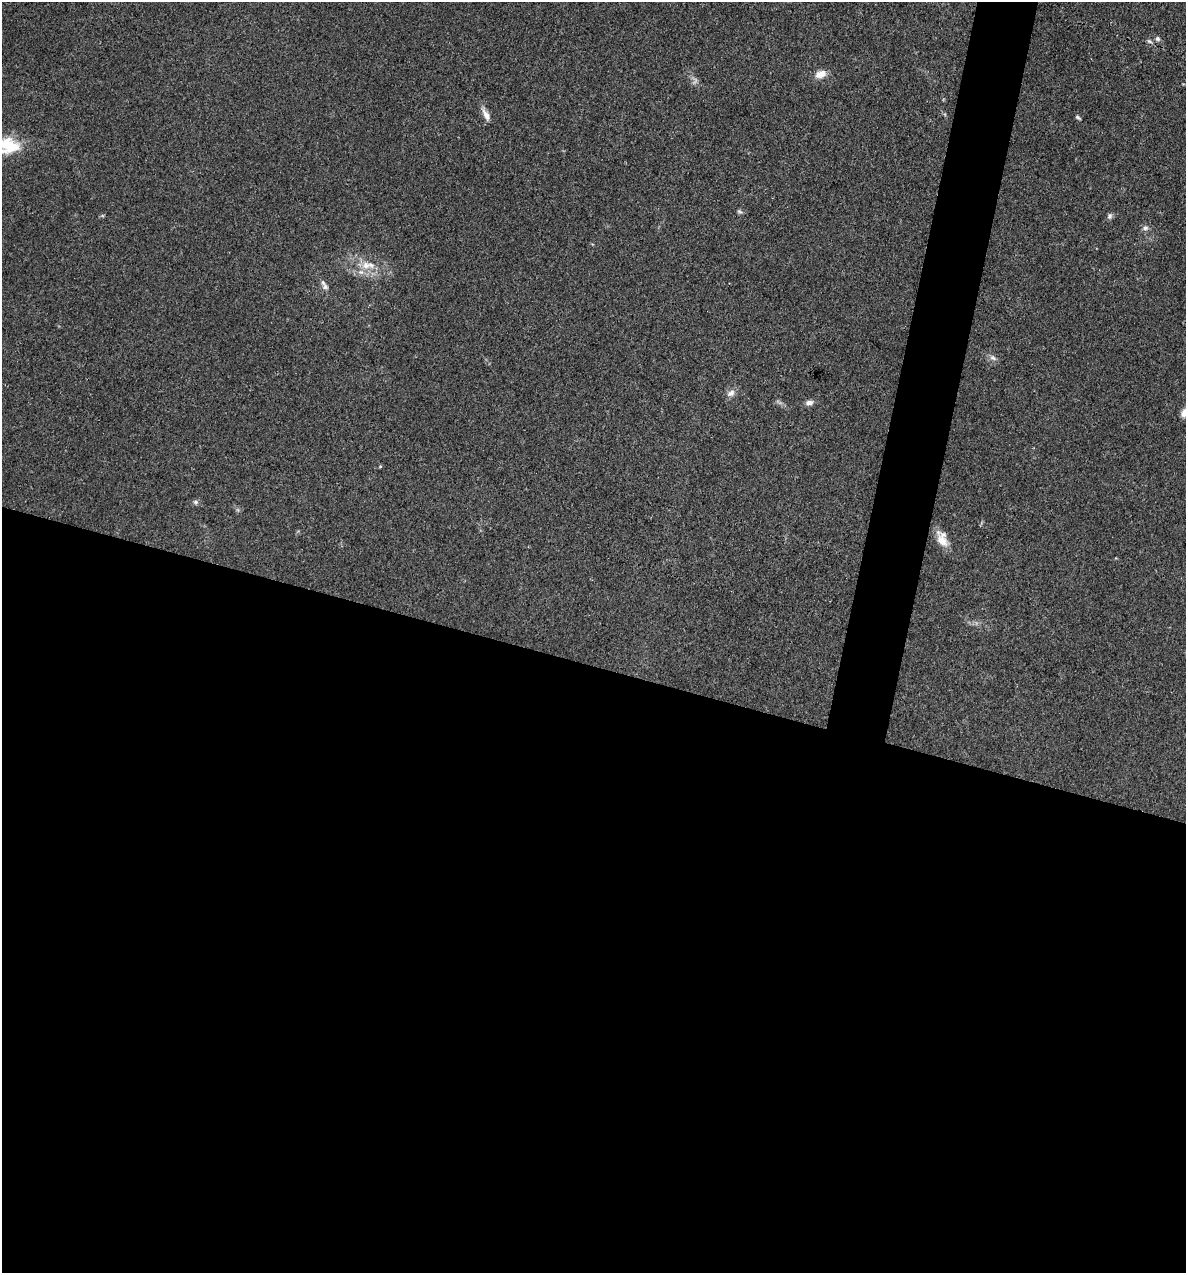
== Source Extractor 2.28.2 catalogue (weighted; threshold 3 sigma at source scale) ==
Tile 14 of 4 x 4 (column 2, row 4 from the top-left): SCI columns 1308-2491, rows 1-1271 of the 5104 x 5085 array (HDU 1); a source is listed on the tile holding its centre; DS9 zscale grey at full resolution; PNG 1188 x 1275 px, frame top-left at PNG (2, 2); no overlay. Shown black and unused: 51% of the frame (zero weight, under 3 of 4 exposures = <1% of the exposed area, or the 3 px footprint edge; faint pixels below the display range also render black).
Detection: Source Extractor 2.28.2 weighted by HDU 2 'WHT'; one run over the whole footprint, this tile lists its part. Background 0.25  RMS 0.0093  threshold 0.042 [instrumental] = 3 sigma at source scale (4.5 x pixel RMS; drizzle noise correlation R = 1.50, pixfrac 1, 0.05/0.05 arcsec/px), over >= 5 px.
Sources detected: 18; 1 too faint to see at this stretch — not listed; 1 inside a brighter listed object's ellipse — not listed separately; the other 16 listed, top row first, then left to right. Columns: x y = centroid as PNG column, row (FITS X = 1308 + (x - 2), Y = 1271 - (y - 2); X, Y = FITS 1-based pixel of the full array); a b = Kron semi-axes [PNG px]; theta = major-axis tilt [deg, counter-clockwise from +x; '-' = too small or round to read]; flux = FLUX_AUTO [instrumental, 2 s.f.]
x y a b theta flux
1158 39 6 6 - 2.3
821 74 15 9 20 8.3
486 115 18 6 -65 6.4
1078 117 8 4 -36 1.5
8 145 31 20 -11 37
739 211 7 4 -30 1.7
1110 216 8 6 77 2.4
1145 228 8 6 15 2.6
366 265 13 12 - 12
325 287 10 7 -71 3.8
993 358 10 5 -36 3.3
731 393 12 8 30 5
809 403 10 7 11 4.2
1185 412 9 5 46 11
195 502 7 5 -21 2.1
942 541 24 10 -58 12
Isophote crosses this tile's border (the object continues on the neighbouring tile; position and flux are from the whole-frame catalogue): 2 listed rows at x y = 8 145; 1185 412